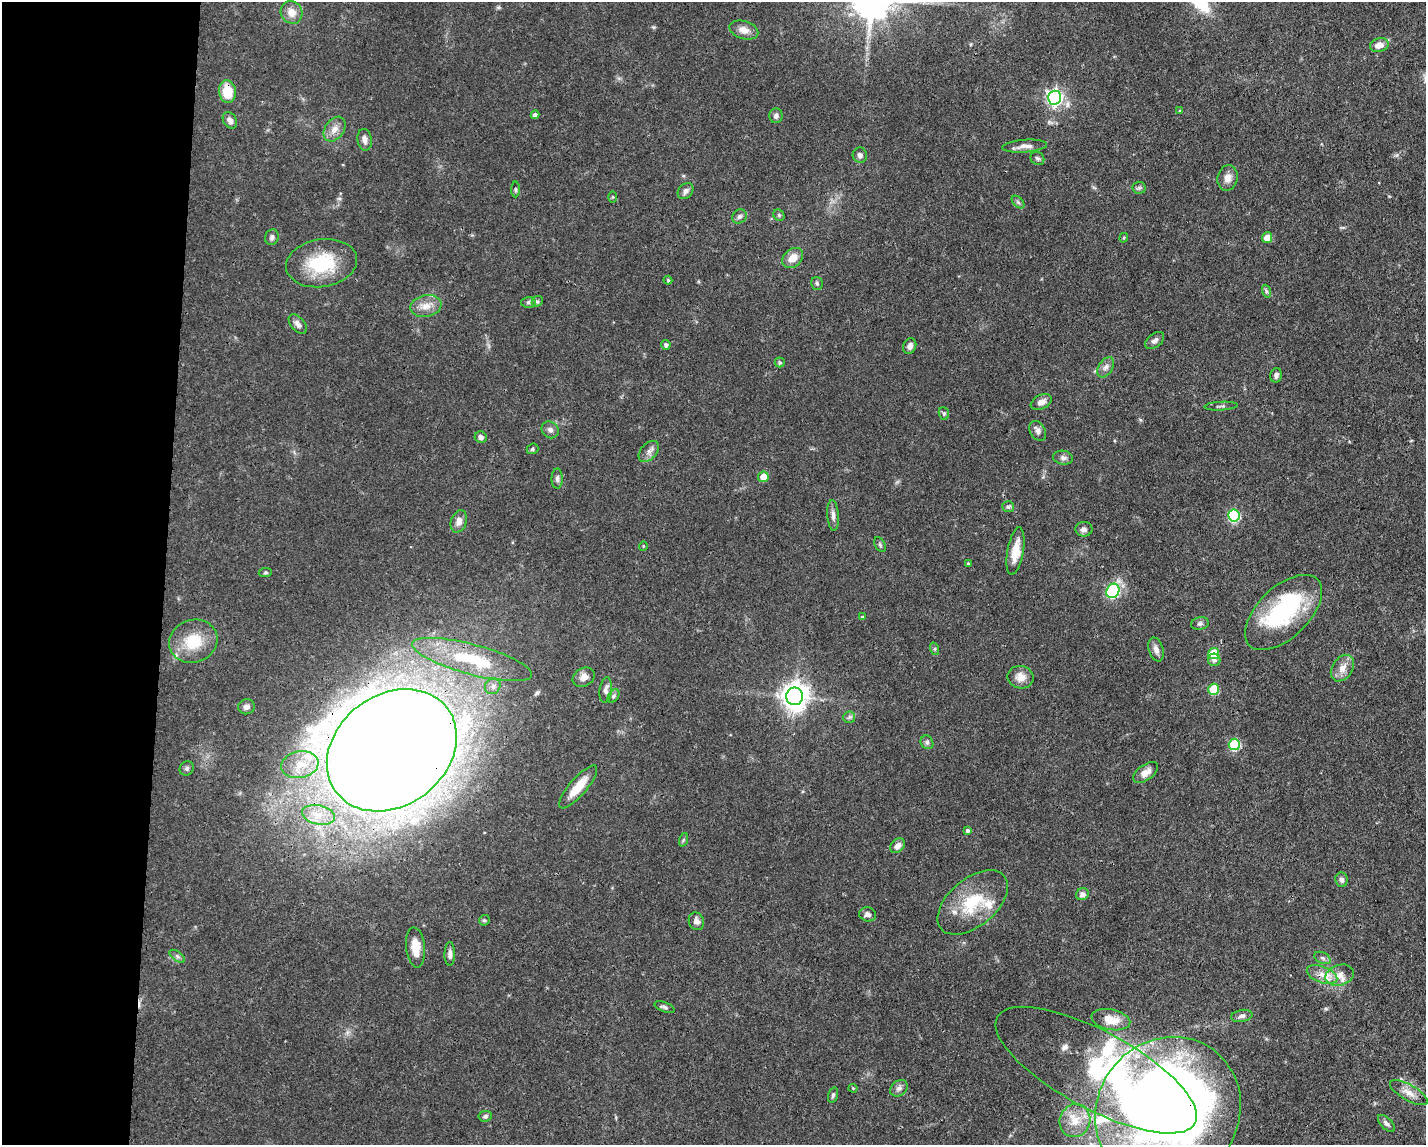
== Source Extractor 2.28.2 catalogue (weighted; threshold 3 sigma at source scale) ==
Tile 4 of 3 x 4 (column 1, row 2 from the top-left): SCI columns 109-1532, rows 2289-3431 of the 4598 x 4575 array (HDU 1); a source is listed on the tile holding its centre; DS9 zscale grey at full resolution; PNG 1428 x 1147 px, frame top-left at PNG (2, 2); each listed source drawn as its Kron ellipse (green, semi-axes under 4 px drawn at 4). Shown black and unused: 11% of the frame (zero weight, under 3 of 4 exposures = <1% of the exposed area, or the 3 px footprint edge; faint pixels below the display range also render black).
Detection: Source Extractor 2.28.2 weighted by HDU 2 'WHT'; one run over the whole footprint, this tile lists its part. Background 0.0632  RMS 0.0038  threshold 0.0171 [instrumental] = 3 sigma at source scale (4.5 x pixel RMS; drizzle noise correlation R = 1.50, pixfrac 1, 0.05/0.05 arcsec/px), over >= 5 px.
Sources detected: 127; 3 inside a brighter object's white glare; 1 cosmic-ray / hot-pixel residue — neither listed nor drawn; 7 inside a brighter listed object's ellipse — not listed separately; the other 116 listed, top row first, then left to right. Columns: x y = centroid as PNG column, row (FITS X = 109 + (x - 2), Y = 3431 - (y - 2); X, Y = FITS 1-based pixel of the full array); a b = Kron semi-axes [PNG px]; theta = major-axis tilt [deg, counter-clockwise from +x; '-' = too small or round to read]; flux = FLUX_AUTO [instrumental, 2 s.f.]
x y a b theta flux
291 12 11 10 - 3.9
744 30 15 9 -17 3.2
1379 45 9 7 20 3.6
227 92 11 8 -81 9.3
1055 98 7 6 - 110
1180 111 4 3 - 0.42
535 115 4 4 - 1.3
776 116 7 6 - 1.3
230 120 9 6 -59 2
335 129 13 9 55 3.4
365 140 11 7 -81 2.2
1025 146 22 6 4 2.5
860 155 7 7 - 1.4
1037 158 7 6 - 0.84
1228 178 13 10 80 2.8
1139 188 6 6 - 0.78
515 189 8 4 -89 0.58
685 191 9 6 49 1.6
613 197 6 4 -90 0.45
1018 202 7 4 -45 0.77
779 215 6 5 - 0.65
739 216 7 6 - 1.2
272 237 8 6 71 1.3
1124 238 5 4 - 0.43
1267 238 5 5 - 4.7
793 258 12 8 42 4.5
322 263 36 23 9 22
668 280 4 4 - 0.45
817 283 6 5 - 0.78
1266 291 6 4 -72 0.75
537 301 6 5 - 0.64
528 302 7 5 3 0.81
426 306 15 11 12 4.1
298 324 11 6 -50 1.9
1155 340 11 6 38 1.4
666 345 5 4 - 1.1
910 346 8 6 67 1.7
780 362 5 5 - 0.64
1106 367 11 7 58 1.7
1276 375 7 5 76 1.2
1041 402 11 7 26 2.2
1221 406 17 3 3 0.9
944 413 6 5 - 0.6
550 430 9 8 - 1.6
1038 431 10 7 -59 1.7
481 437 6 5 - 1.4
533 449 6 5 - 0.79
649 451 12 8 47 1.9
1063 458 10 7 -10 1.4
763 477 5 5 - 5.7
557 479 10 5 90 1.2
1008 507 6 5 - 0.83
833 515 15 6 -85 1.8
1234 516 6 6 - 34
459 521 11 7 71 2.6
1084 529 8 7 - 1.5
880 545 8 5 -64 0.75
643 546 5 3 - 0.3
1015 551 24 8 80 6.2
968 563 3 3 - 0.38
265 573 7 4 6 0.58
1113 591 7 6 - 45
1283 612 47 25 44 41
862 617 4 3 - 0.67
1200 624 9 6 15 1.1
193 641 24 21 21 13
935 649 6 4 -72 0.57
1156 649 12 7 -73 2
1214 653 5 5 - 12
472 659 62 15 -15 25
1214 660 6 6 - 1.4
1342 668 14 10 55 3.9
584 677 11 9 30 2.6
1021 677 13 11 -10 3.9
493 686 8 7 - 1.7
1214 689 5 5 - 16
606 690 13 6 83 1.7
613 696 7 5 53 0.8
794 696 9 8 - 430
246 707 8 7 - 1.9
849 717 6 6 - 0.84
927 742 7 6 - 0.97
1234 744 6 5 - 28
392 750 70 55 37 2300
300 765 19 13 11 7.4
187 768 7 6 - 0.95
1146 772 14 7 35 3.3
578 787 27 8 49 7.9
318 815 17 9 -12 5.5
967 830 4 4 - 0.83
683 840 7 4 71 0.57
898 846 8 6 46 2
1341 880 7 6 - 1.4
1082 894 6 6 - 1.9
973 902 41 24 40 19
868 914 8 7 - 1.5
484 920 5 5 - 0.56
696 921 9 7 -71 1.8
415 947 20 9 -84 5.7
450 954 12 5 89 1.6
177 956 9 4 -36 0.91
1322 958 8 5 -26 1.1
1322 975 16 8 -20 4
1340 975 14 10 16 4.2
664 1007 10 4 -20 0.95
1242 1016 11 6 9 1.4
1111 1020 20 10 -11 6.4
1096 1070 112 39 -28 62
853 1088 4 4 - 0.39
899 1088 9 7 39 1.5
1409 1093 21 8 -29 3.5
833 1095 8 4 75 0.74
1168 1111 76 70 54 500
485 1116 7 5 8 0.9
1075 1121 17 15 68 7.3
1386 1123 11 5 -45 1.2
Overlapping masked pixels (flux is a lower limit): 4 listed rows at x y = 227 92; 322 263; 392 750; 1168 1111
Isophote crosses this tile's border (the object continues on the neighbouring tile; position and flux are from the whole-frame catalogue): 1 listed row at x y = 1168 1111